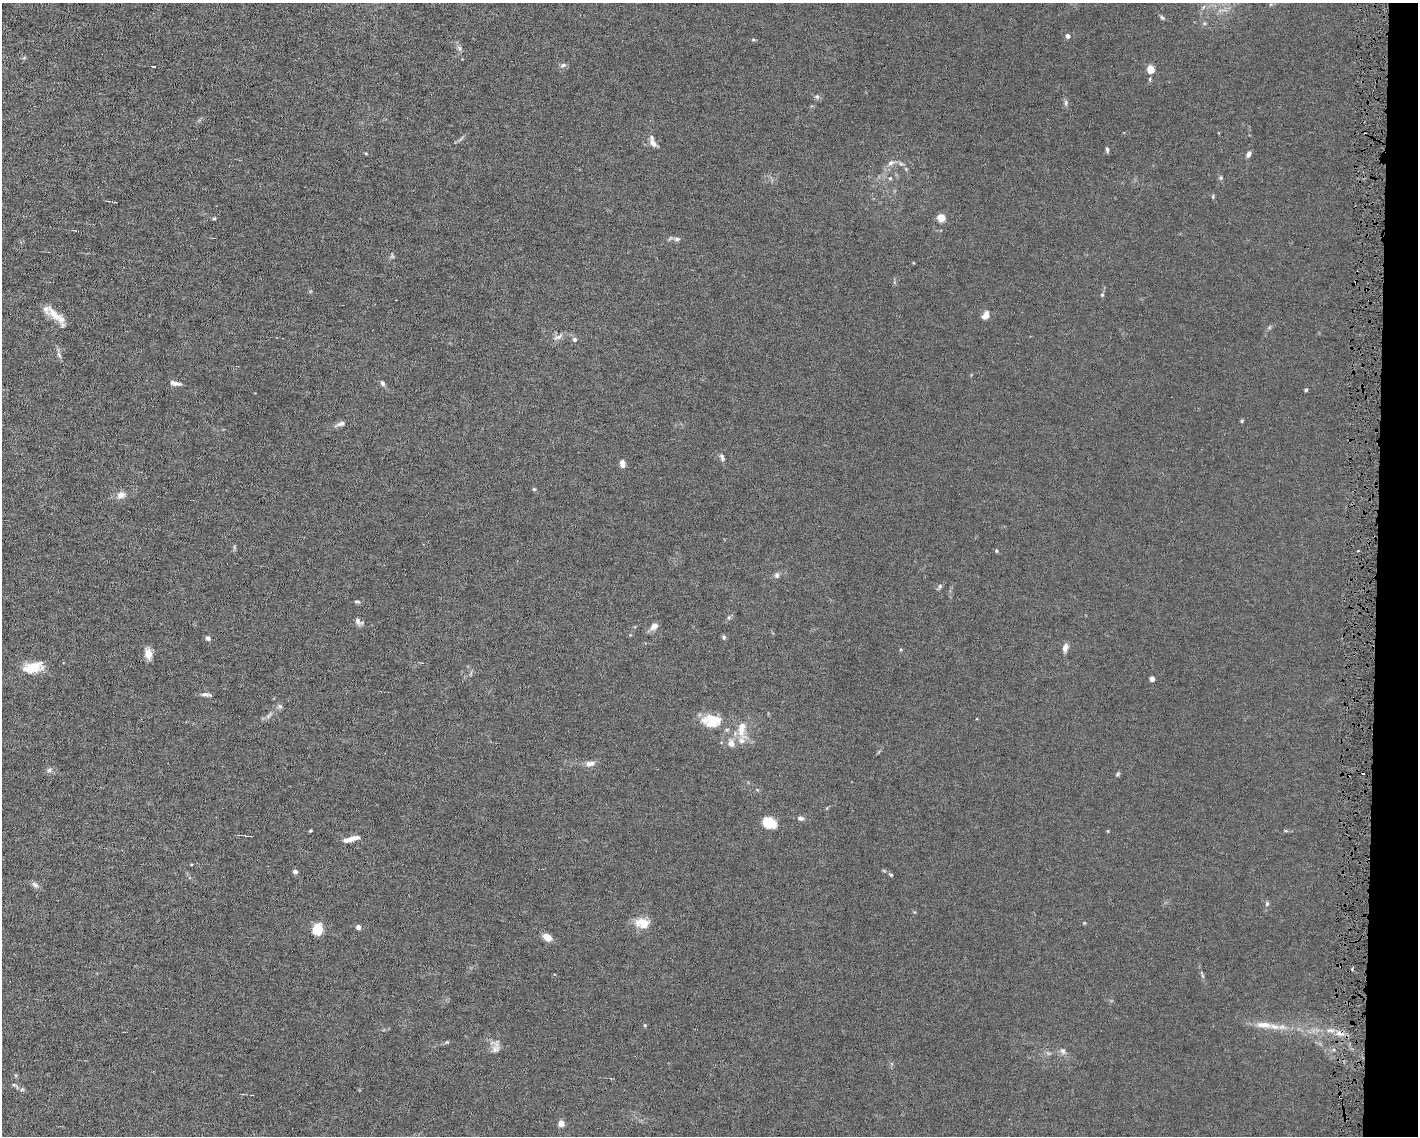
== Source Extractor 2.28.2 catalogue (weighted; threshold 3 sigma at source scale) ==
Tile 9 of 3 x 4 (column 3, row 3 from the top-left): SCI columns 2939-4354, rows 1135-2268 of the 4568 x 4535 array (HDU 1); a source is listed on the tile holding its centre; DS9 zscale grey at full resolution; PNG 1420 x 1138 px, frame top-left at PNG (2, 3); no overlay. Shown black and unused: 3% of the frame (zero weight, under 4 of 8 exposures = <1% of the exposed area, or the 3 px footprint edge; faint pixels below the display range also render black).
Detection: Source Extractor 2.28.2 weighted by HDU 2 'WHT'; one run over the whole footprint, this tile lists its part. Background 0.0157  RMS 0.0024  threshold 0.00967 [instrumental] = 3 sigma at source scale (4.09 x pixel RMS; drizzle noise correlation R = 1.36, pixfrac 0.8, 0.05/0.05 arcsec/px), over >= 5 px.
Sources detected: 78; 2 cosmic-ray / hot-pixel residue — not listed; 5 inside a brighter listed object's ellipse — not listed separately; the other 71 listed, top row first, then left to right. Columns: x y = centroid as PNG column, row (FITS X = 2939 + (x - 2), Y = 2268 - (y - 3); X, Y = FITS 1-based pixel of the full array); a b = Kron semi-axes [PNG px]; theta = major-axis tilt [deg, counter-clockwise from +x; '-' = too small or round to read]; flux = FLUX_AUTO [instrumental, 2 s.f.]
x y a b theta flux
1162 17 7 4 -44 0.33
1068 36 5 5 - 0.58
753 40 5 3 - 0.21
459 48 7 4 -71 0.44
563 65 7 5 23 0.49
154 66 4 2 - 0.15
1151 69 7 6 - 2.7
1150 79 5 4 - 0.25
817 96 6 5 - 0.39
1066 103 8 4 82 0.41
653 143 12 7 -63 1.1
1107 149 7 4 -81 0.37
1248 154 7 4 60 0.8
891 163 8 7 - 0.83
901 164 7 4 -19 0.4
890 178 5 4 - 0.27
1221 178 6 4 -73 0.29
1213 197 6 3 90 0.23
214 218 6 4 1 0.23
941 218 6 5 - 2.7
677 239 8 5 0 0.5
1102 295 5 5 - 0.23
54 314 26 10 -45 3.1
985 316 10 6 60 1.4
558 337 14 5 25 0.9
575 339 6 6 - 0.45
175 383 13 5 -12 0.9
382 383 7 5 -59 0.48
1306 390 4 4 - 0.29
1242 421 5 3 - 0.21
341 424 12 6 21 0.72
722 457 10 5 -75 0.56
622 464 8 6 -77 1
121 495 12 9 12 1.3
996 551 5 3 - 0.21
777 575 7 6 - 0.57
940 586 6 5 - 0.37
357 602 7 3 -9 0.29
357 621 10 6 -61 0.79
654 626 12 8 34 1.1
724 637 6 4 -71 0.34
208 638 6 5 - 0.49
1065 648 10 6 74 0.95
148 654 12 8 -83 1.7
34 667 22 13 8 3.9
1152 679 4 4 - 1.5
206 694 14 4 -4 0.67
280 706 7 5 -43 0.41
713 721 20 17 -1 4.8
742 728 21 9 78 2.9
731 743 8 7 - 1.2
590 763 13 7 6 1.1
49 770 7 4 44 0.42
1118 774 7 4 47 0.31
800 818 7 6 - 0.66
769 823 14 10 -22 4.4
310 831 4 3 - 0.21
1108 831 5 3 - 0.17
353 838 17 5 17 1.6
295 872 5 4 - 0.58
891 875 6 4 -19 0.26
35 885 10 5 -32 0.64
1267 904 6 5 - 0.35
642 923 18 13 -11 3
358 927 4 4 - 1.1
317 930 8 8 - 5.3
547 937 9 6 -33 2
1263 1025 25 9 -6 2.8
496 1047 18 9 75 1.4
1063 1051 8 6 -17 0.64
561 1123 5 5 - 1.7